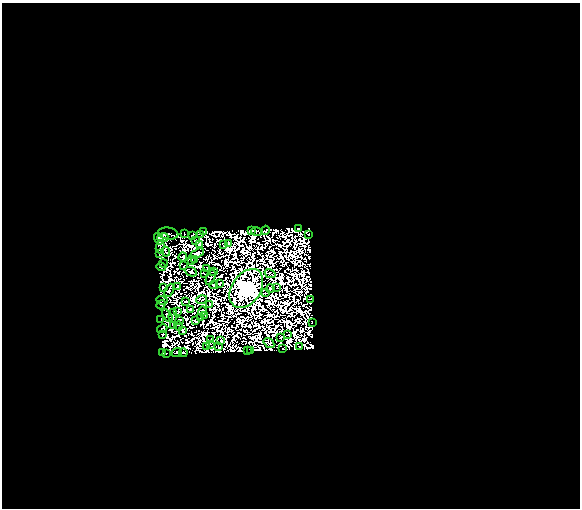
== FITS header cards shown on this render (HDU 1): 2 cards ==
NAXIS1  =                  578
NAXIS2  =                  506

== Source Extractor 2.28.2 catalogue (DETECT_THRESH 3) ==
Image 578 x 506 px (HDU 1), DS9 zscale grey, 1 PNG px = 1 image px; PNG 582 x 510 px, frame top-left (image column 1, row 506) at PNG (2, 3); each listed source drawn as its Kron ellipse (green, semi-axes under 4 px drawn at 4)
Background 0.0176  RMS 6.6e-06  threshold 1.97e-05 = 3 sigma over >= 5 px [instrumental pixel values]
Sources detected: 164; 85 with non-positive FLUX_AUTO (blend fragments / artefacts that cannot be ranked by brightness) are neither listed nor drawn; the other 79 listed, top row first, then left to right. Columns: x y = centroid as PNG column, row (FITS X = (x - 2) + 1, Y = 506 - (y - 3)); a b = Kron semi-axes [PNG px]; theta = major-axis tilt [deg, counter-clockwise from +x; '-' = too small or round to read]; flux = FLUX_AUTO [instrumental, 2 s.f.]
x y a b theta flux
298 228 2 2 - 0.74
252 230 3 2 - 0.5
265 230 5 2 - 0.053
203 231 2 2 - 0.56
257 231 6 2 -17 0.055
168 233 10 6 -8 0.83
184 234 2 2 - 0.46
201 234 3 2 - 0.069
309 234 3 2 - 1
193 235 2 2 - 0.47
163 237 6 4 24 0.094
159 239 6 4 -73 1.3
196 240 4 2 - 0.29
228 243 3 2 - 0.37
199 245 4 2 - 0.15
223 245 4 2 - 0.48
160 247 7 3 83 0.47
166 252 5 2 - 0.27
159 253 3 2 - 0.31
197 254 8 4 26 0.75
183 257 4 4 - 0.61
191 260 2 2 - 0.072
195 260 2 2 - 0.072
163 263 4 2 - 0.19
184 266 3 2 - 0.36
161 267 4 3 - 2.1
207 268 2 2 - 0.53
214 271 3 2 - 0.19
191 272 6 4 -24 1.3
204 274 3 2 - 0.32
270 274 6 2 -29 0.3
211 277 8 2 70 0.4
220 283 3 2 - 0.19
214 285 4 2 - 0.15
163 287 2 2 - 0.45
177 287 4 2 - 0.69
246 288 21 14 56 1300
270 288 4 2 - 0.58
277 288 3 2 - 0.74
169 290 7 2 63 0.29
265 293 2 2 - 0.28
311 299 3 2 - 0.23
162 300 5 2 - 1.1
202 300 5 3 - 0.89
186 301 3 2 - 0.33
210 304 3 2 - 0.37
161 305 5 4 - 0.11
191 309 4 3 - 0.47
202 311 5 2 - 1
178 312 3 3 - 0.14
205 315 3 2 - 0.25
167 316 7 3 -56 0.66
173 316 7 2 86 0.44
200 317 4 2 - 0.46
161 320 3 2 - 0.33
179 320 3 2 - 0.11
195 321 3 2 - 0.81
312 323 2 2 - 0.21
173 325 2 2 - 0.48
178 326 4 2 - 0.14
162 329 5 4 - 0.85
182 331 3 2 - 0.86
162 334 3 2 - 0.28
288 335 3 2 - 0.13
281 337 2 2 - 0.38
211 340 3 2 - 0.22
221 341 4 3 - 0.5
269 343 6 3 -35 0.12
211 344 3 2 - 0.014
207 346 3 2 - 0.033
219 347 4 3 - 1.3
300 347 3 2 - 0.061
283 349 3 2 - 0.29
247 351 2 2 - 0.08
250 351 3 2 - 0.25
163 353 4 3 - 0.52
167 353 2 2 - 0.16
177 353 5 3 - 2.1
183 353 4 3 - 1.8
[85 non-positive-flux detections neither listed nor drawn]